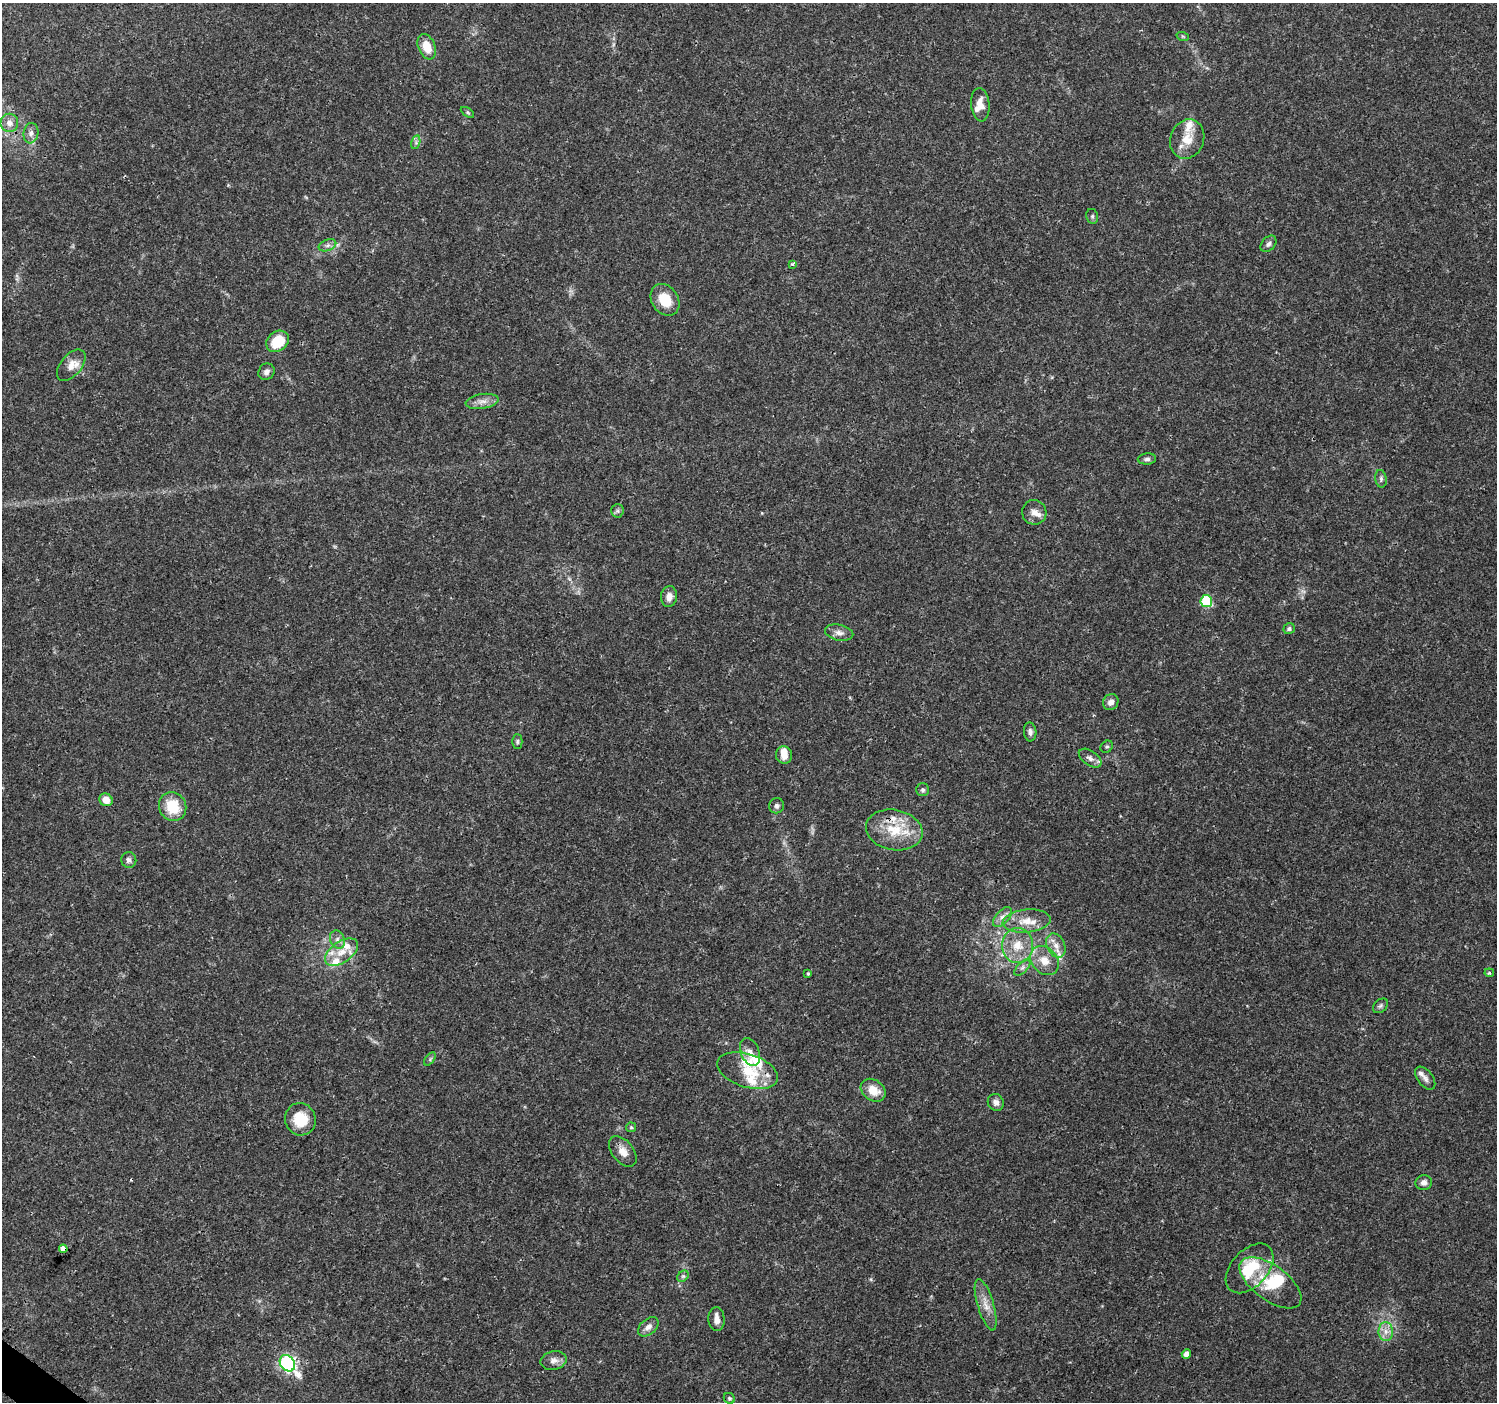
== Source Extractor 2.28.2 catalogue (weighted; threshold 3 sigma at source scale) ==
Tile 7 of 4 x 4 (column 3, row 2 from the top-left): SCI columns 2991-4485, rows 2976-4375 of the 5988 x 6020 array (HDU 1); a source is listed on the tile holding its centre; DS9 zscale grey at full resolution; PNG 1499 x 1404 px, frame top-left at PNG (2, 3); each listed source drawn as its Kron ellipse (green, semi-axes under 4 px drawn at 4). Shown black and unused: <1% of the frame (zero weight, under 3 of 4 exposures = <1% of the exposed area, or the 3 px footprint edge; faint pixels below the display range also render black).
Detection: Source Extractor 2.28.2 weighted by HDU 2 'WHT'; one run over the whole footprint, this tile lists its part. Background 0.0621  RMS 0.0028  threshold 0.0124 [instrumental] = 3 sigma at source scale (4.5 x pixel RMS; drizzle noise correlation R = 1.50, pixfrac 1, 0.0396/0.0396 arcsec/px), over >= 5 px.
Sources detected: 89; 1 too faint to see at this stretch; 1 cosmic-ray / hot-pixel residue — neither listed nor drawn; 17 inside a brighter listed object's ellipse — not listed separately; the other 70 listed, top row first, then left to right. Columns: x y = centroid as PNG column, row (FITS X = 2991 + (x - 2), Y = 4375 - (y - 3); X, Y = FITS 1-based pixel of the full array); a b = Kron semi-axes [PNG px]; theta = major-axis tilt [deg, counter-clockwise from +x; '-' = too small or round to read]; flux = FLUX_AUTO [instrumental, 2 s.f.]
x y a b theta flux
1183 37 6 4 -20 0.35
427 47 13 8 -67 4.7
980 105 17 9 -84 2.8
467 112 7 4 -32 0.43
9 123 9 9 - 1.9
31 133 10 7 82 1.3
1187 139 20 16 68 5.3
416 142 7 4 74 0.68
1092 216 7 6 - 0.63
1268 244 9 6 49 0.91
327 245 9 5 20 0.9
793 264 4 3 - 0.81
665 300 17 13 -57 6.3
278 341 12 9 36 7.2
71 365 18 10 50 3
267 372 8 7 - 1.1
482 401 16 7 9 2
1147 459 9 5 4 0.8
1381 479 9 5 -81 0.82
617 511 6 6 - 0.65
1034 512 12 12 - 2.1
669 596 10 8 86 1.9
1206 601 6 6 - 18
1289 629 6 5 - 0.53
839 633 14 8 -12 1.6
1111 702 8 7 - 1.6
1030 732 9 6 -86 0.95
517 741 7 5 90 0.52
1107 747 7 5 40 0.53
784 755 8 8 - 2.6
1090 758 13 7 -35 1.4
923 790 6 6 - 0.59
106 800 7 6 - 2.9
173 806 15 13 -65 8.6
776 806 7 7 - 0.92
894 830 28 20 -11 10
129 860 8 7 - 0.95
1002 917 12 6 48 1.5
1027 921 24 11 5 4.7
337 940 9 7 -69 1.3
1017 945 17 15 85 5.9
1056 945 12 9 -64 2.3
342 952 19 10 35 4.2
1044 960 16 12 -47 4
1022 968 10 5 45 0.95
808 973 3 3 - 0.32
1489 973 5 4 - 0.34
1381 1006 9 6 41 0.68
750 1052 14 9 -69 2.1
430 1059 7 4 54 0.48
747 1071 31 16 -18 8
1425 1078 13 7 -52 1.4
873 1090 13 10 -36 4.1
996 1102 9 7 -57 1.2
300 1119 16 15 - 7.4
631 1127 5 4 - 0.38
623 1151 17 10 -51 2.7
1424 1182 8 7 - 1.3
63 1249 4 3 - 54
1250 1268 29 18 47 11
683 1276 6 5 - 0.6
1270 1283 36 17 -36 10
986 1305 27 8 -73 3.2
716 1319 12 8 -86 1.7
648 1327 12 7 40 1.7
1386 1331 9 7 -89 1.8
1186 1354 5 4 - 1.8
554 1361 13 9 12 1.8
287 1363 9 7 -51 68
729 1398 6 5 - 0.49
Overlapping masked pixels (flux is a lower limit): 2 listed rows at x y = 894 830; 63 1249